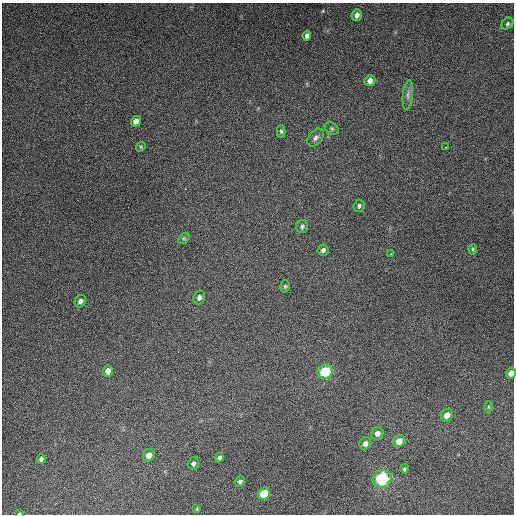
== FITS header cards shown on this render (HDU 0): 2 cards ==
NAXIS1  =                  512
NAXIS2  =                  512

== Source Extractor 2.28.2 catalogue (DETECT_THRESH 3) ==
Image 512 x 512 px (HDU 0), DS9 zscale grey, 1 PNG px = 1 image px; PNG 516 x 516 px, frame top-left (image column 1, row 512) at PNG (2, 3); each listed source drawn as its Kron ellipse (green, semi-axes under 4 px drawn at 4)
Background 5290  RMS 320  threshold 966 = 3 sigma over >= 5 px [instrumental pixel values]
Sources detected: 38; all 38 listed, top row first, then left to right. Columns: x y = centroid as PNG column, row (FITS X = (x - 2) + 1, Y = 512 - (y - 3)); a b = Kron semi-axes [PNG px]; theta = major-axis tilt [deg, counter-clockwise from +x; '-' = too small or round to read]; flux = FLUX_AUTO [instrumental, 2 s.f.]
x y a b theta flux
357 15 6 5 - 8.5e+04
507 24 6 5 - 4.3e+04
307 36 5 4 - 6.4e+04
370 81 5 5 - 1.0e+05
408 95 15 5 84 8.7e+04
136 121 5 5 - 1.3e+05
332 128 7 5 -34 4.5e+04
281 131 6 4 -89 3.8e+04
316 137 10 6 49 8.0e+04
141 147 5 4 - 2.6e+04
445 147 2 2 - 2.7e+04
359 206 6 5 - 5.2e+04
302 227 6 6 - 4.8e+04
184 238 6 4 45 3.2e+04
473 249 5 4 - 3.0e+04
323 250 6 5 - 6.6e+04
391 254 4 2 - 3.9e+04
285 286 6 5 - 3.5e+04
199 297 7 5 76 7.9e+04
80 301 6 5 - 9.1e+04
108 371 6 5 - 1.2e+05
325 372 8 7 - 9.3e+05
511 373 5 4 - 1.3e+05
488 407 5 3 - 2.2e+04
447 415 6 5 - 1.7e+05
377 433 6 6 - 1.1e+05
399 441 6 5 - 2.0e+05
365 443 6 5 - 1.1e+05
149 455 6 5 - 1.5e+05
219 458 4 4 - 4.6e+04
41 459 5 4 - 5.5e+04
193 463 6 5 - 5.7e+04
404 469 4 3 - 3.4e+04
382 479 9 8 - 1.4e+06
240 482 5 5 - 5.0e+04
264 494 6 6 - 5.9e+05
197 509 4 3 - 2.4e+04
19 513 4 2 - 1.8e+04
At the frame edge (FLAGS 8, measured only in part): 2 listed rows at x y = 511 373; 19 513